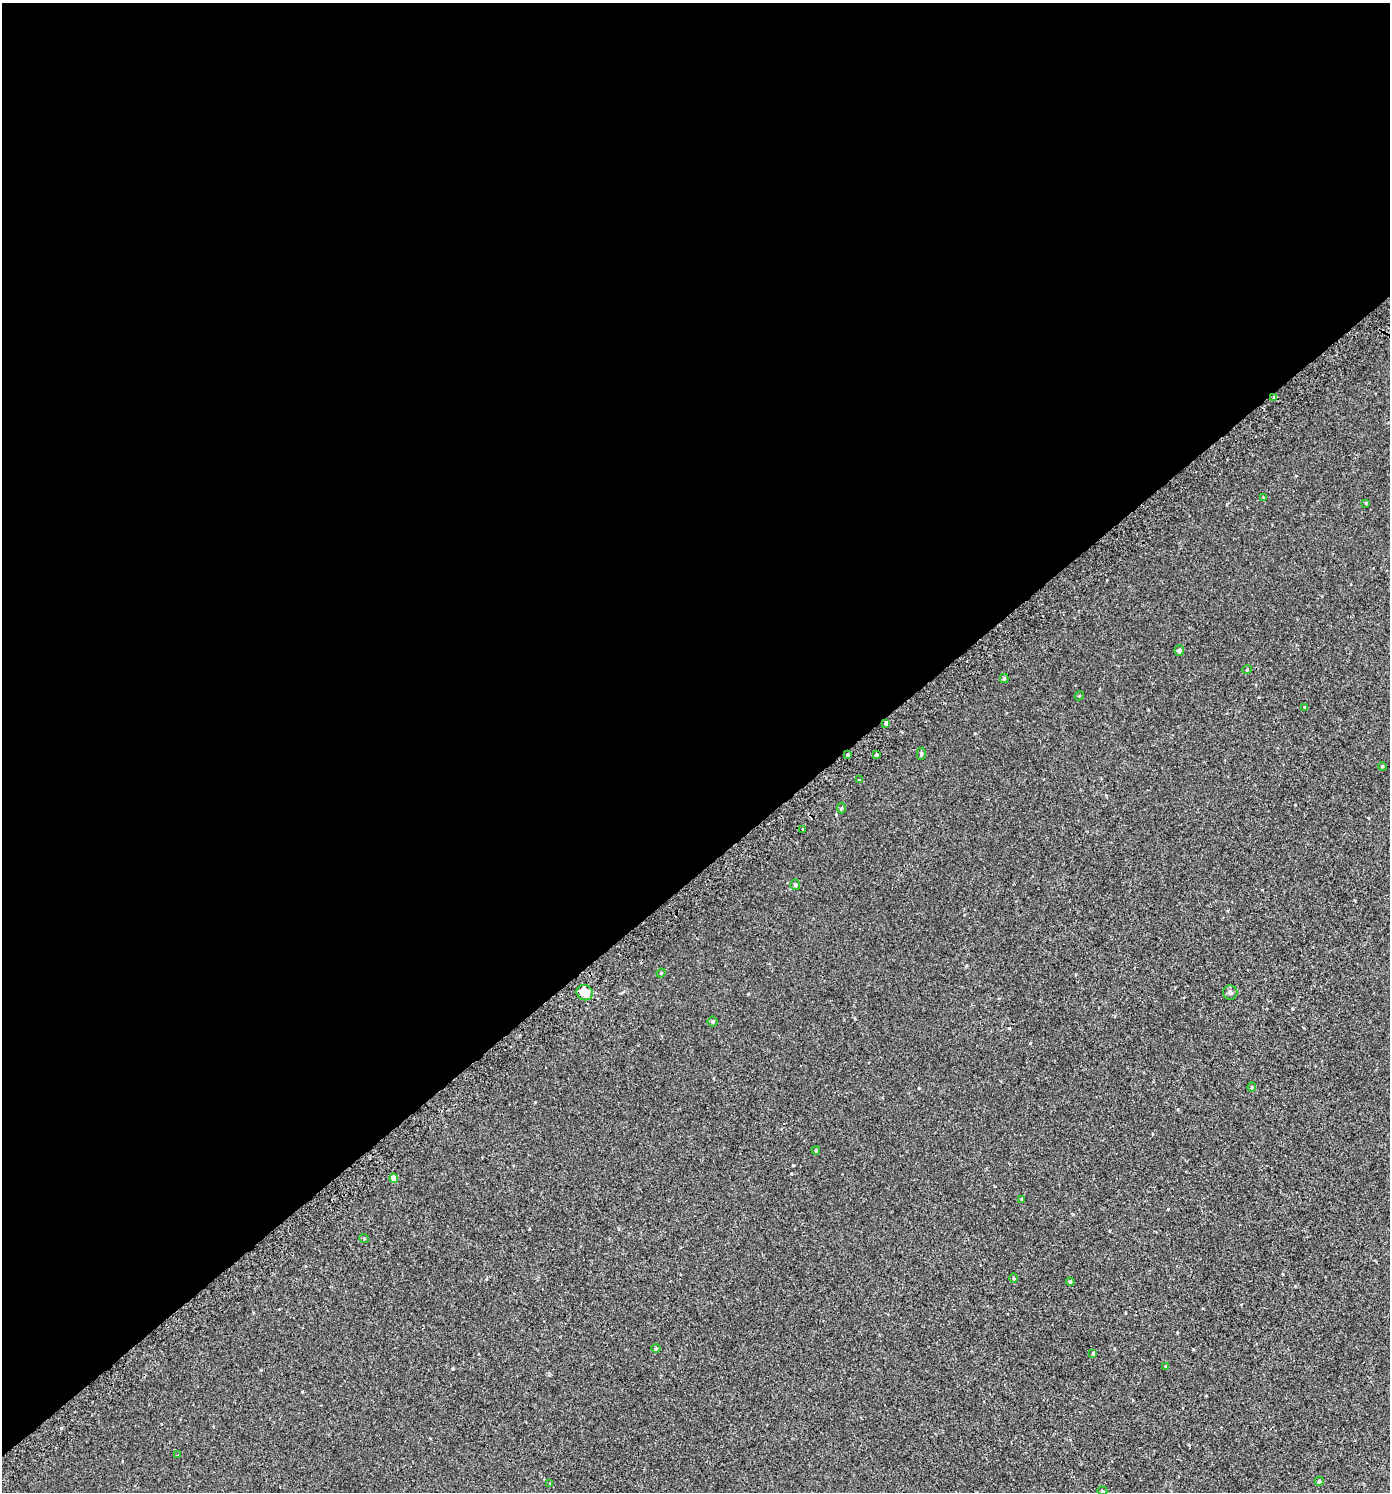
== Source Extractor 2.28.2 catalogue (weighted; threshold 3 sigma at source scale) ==
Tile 2 of 4 x 4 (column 2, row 1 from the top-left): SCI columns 1648-3035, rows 4531-6020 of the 6007 x 6069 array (HDU 1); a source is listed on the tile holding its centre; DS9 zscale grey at full resolution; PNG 1392 x 1494 px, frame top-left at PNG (2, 3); each listed source drawn as its Kron ellipse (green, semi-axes under 4 px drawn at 4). Shown black and unused: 59% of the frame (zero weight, under 2 of 3 exposures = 3% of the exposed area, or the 3 px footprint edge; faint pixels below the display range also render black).
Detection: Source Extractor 2.28.2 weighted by HDU 2 'WHT'; one run over the whole footprint, this tile lists its part. Background 0.00218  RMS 0.0058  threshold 0.0262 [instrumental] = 3 sigma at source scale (4.5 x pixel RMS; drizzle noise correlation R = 1.50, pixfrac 1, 0.0396/0.0396 arcsec/px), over >= 5 px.
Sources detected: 35; all 35 listed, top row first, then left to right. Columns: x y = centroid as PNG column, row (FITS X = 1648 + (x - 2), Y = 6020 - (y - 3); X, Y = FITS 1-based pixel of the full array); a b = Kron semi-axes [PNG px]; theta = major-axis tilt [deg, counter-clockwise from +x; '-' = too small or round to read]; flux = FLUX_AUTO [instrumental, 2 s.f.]
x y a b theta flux
1274 397 3 3 - 1.2
1264 498 4 3 - 0.48
1366 503 4 2 - 0.34
1179 650 5 4 - 2.1
1247 670 5 3 - 0.44
1004 679 4 4 - 0.65
1079 696 4 3 - 0.44
1305 707 4 3 - 0.43
886 723 3 3 - 5.2
921 754 6 4 -89 0.81
848 755 3 3 - 7.9
876 755 4 3 - 1.9
1382 766 4 3 - 0.48
860 780 3 3 - 3
842 808 5 3 - 0.53
803 829 3 3 - 1.8
795 885 5 5 - 1.1
661 973 5 3 - 0.49
585 993 8 7 - 7.3
1230 993 7 7 - 1.4
712 1022 5 5 - 0.84
1252 1087 4 4 - 0.6
816 1150 4 3 - 0.58
394 1178 4 4 - 5.7
1022 1199 3 3 - 0.52
364 1238 5 3 - 0.48
1013 1278 4 3 - 0.49
1070 1282 4 3 - 0.66
656 1349 5 3 - 0.5
1093 1353 4 4 - 0.61
1165 1366 4 3 - 0.58
177 1455 3 3 - 0.48
1319 1481 4 4 - 0.89
550 1484 4 3 - 0.45
1102 1491 5 4 - 0.63
Overlapping masked pixels (flux is a lower limit): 3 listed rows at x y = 1274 397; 886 723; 848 755
Unlisted compact peaks at least as high as the median listed source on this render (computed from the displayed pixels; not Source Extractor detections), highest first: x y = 793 1165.